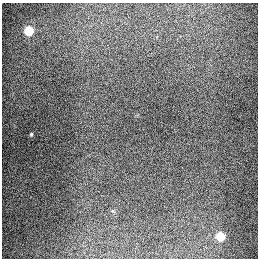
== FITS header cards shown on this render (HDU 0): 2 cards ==
NAXIS1  =                  256
NAXIS2  =                  256

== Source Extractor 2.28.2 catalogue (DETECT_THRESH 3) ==
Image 256 x 256 px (HDU 0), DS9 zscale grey, 1 PNG px = 1 image px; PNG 260 x 260 px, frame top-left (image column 1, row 256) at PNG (2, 3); no overlay
Background 1290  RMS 27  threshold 80.6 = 3 sigma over >= 5 px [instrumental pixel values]
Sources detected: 3; all 3 listed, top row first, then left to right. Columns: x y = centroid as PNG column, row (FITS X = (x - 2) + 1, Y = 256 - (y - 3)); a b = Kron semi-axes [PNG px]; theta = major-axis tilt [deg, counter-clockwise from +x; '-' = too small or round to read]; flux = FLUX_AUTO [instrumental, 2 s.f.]
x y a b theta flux
29 31 6 5 - 92000
31 134 5 4 - 2200
220 236 6 5 - 74000